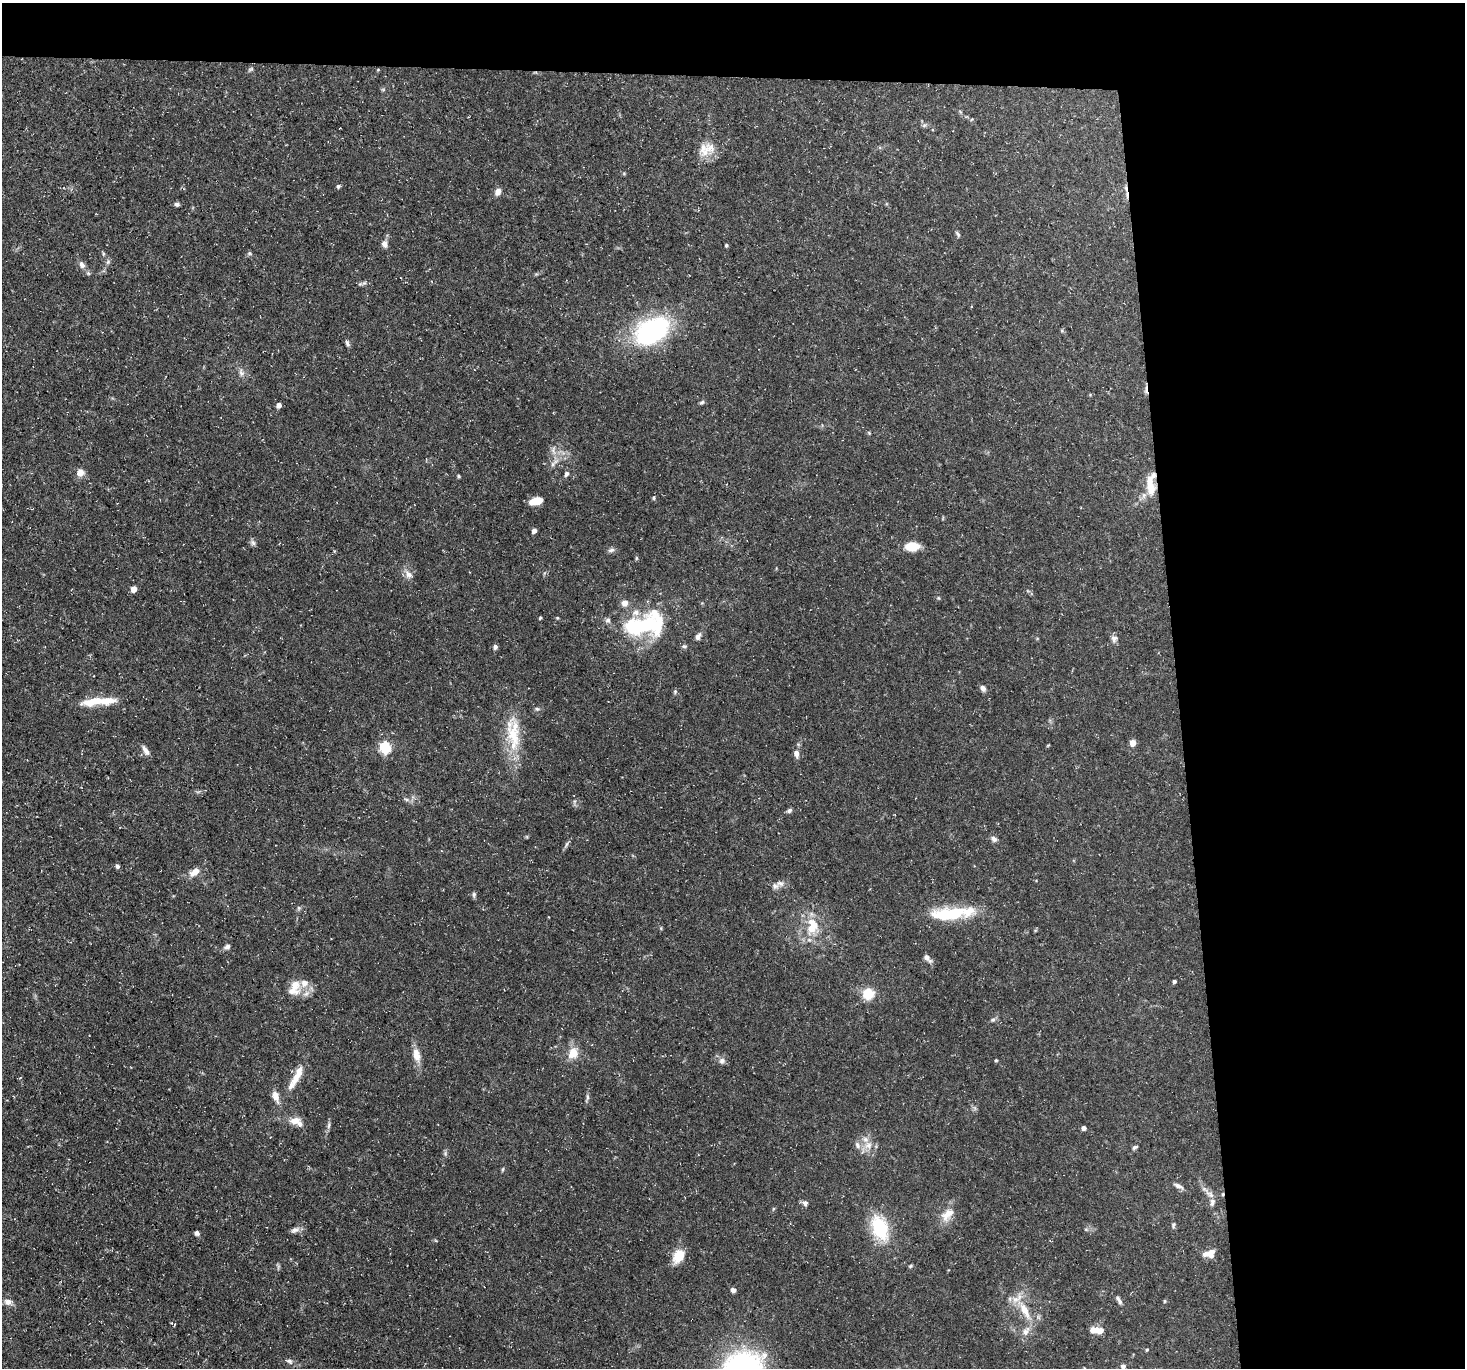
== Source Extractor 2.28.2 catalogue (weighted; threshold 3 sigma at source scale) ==
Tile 3 of 3 x 3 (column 3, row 1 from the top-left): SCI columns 2928-4390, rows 2853-4218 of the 4390 x 4363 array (HDU 1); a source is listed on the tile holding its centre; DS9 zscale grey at full resolution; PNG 1467 x 1370 px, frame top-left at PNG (2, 3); no overlay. Shown black and unused: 24% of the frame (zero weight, under 3 of 5 exposures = <1% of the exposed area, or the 3 px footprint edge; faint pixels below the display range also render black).
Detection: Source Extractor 2.28.2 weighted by HDU 2 'WHT'; one run over the whole footprint, this tile lists its part. Background 0.133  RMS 0.0051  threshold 0.0228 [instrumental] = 3 sigma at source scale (4.5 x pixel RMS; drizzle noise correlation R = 1.50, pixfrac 1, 0.05/0.05 arcsec/px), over >= 5 px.
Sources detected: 127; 1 inside a brighter object's white glare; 3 cosmic-ray / hot-pixel residue — not listed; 21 inside a brighter listed object's ellipse — not listed separately; the other 102 listed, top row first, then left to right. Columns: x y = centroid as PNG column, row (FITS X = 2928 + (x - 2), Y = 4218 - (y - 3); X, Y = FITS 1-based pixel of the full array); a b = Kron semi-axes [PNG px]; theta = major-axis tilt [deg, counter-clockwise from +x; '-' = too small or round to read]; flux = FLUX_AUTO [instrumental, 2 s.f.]
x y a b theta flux
251 69 8 4 27 0.88
383 89 6 4 0 0.65
924 125 7 4 2 0.91
705 152 22 9 65 6
338 186 5 4 - 1.1
498 191 8 6 63 3
177 204 7 5 -11 1.1
958 234 10 4 -55 0.91
385 244 10 8 -76 2.3
726 245 4 3 - 0.74
108 262 7 5 69 1.1
82 265 10 7 -63 2.3
364 283 7 4 44 0.96
652 331 43 28 31 64
347 343 9 5 -65 1.2
241 373 10 7 -79 2.1
702 402 6 5 - 0.94
279 405 5 5 - 2.3
869 433 5 4 - 0.51
553 450 13 5 -86 2.5
553 464 8 6 40 1.5
80 473 10 10 - 3.3
566 474 7 5 63 1.4
459 476 5 4 - 0.63
1150 484 29 12 79 12
654 498 5 4 - 0.61
536 501 12 6 12 8.2
534 531 5 4 - 2.9
253 543 8 6 -58 1.4
912 546 14 9 1 9
611 550 10 5 15 1.3
636 558 6 4 -72 0.54
409 574 13 8 -46 3.1
134 589 5 4 - 5.4
938 598 5 4 - 0.53
625 603 8 7 - 2.9
540 618 4 4 - 0.51
645 625 51 24 11 56
698 636 10 6 63 2
1114 638 9 9 - 2
684 646 6 5 - 0.88
495 647 6 5 - 1.3
983 688 8 6 -46 2
675 691 6 5 - 0.8
91 702 24 11 9 8.4
537 709 6 5 - 0.95
513 734 50 17 -80 21
1133 743 5 4 - 6.5
385 747 6 5 - 54
146 751 13 6 -55 2.4
796 753 9 6 -83 2.6
406 799 6 4 -19 0.91
789 810 7 5 34 1.1
994 839 8 7 - 1.7
566 844 9 4 68 1.1
117 866 6 5 - 1.2
195 872 12 7 41 4.6
780 883 11 7 -17 2.2
474 895 8 5 -88 0.97
299 908 6 5 - 0.82
945 916 33 14 -12 17
812 928 14 12 38 9.4
227 947 8 6 20 1.5
927 958 13 5 -47 2.1
1174 981 4 3 - 1.2
295 985 21 12 -77 7.3
868 994 6 5 - 35
993 1020 7 5 21 1
573 1053 13 10 54 7
416 1055 17 9 -76 5.8
996 1060 4 4 - 0.52
722 1061 8 8 - 1.9
296 1078 16 10 61 4.8
276 1096 13 7 -73 4.3
587 1097 10 4 -90 1.1
295 1121 15 9 9 4.5
329 1125 8 4 81 1.2
1084 1128 4 4 - 2.1
868 1145 12 11 - 5.1
1135 1147 8 4 29 1
445 1153 7 4 -73 0.87
502 1169 6 3 80 0.6
1178 1186 14 5 -24 1.9
1210 1194 15 6 -37 2.7
805 1203 8 7 - 1.6
947 1214 22 12 46 6.7
1173 1225 8 5 87 0.94
880 1228 34 20 -70 23
294 1230 12 7 18 2
197 1233 5 5 - 1.6
1211 1253 12 8 59 3.9
678 1256 17 12 62 8.6
733 1290 6 5 - 1.6
1165 1301 4 4 - 0.58
8 1302 10 7 -15 2.7
1120 1302 7 6 - 1.3
1024 1310 31 10 -61 11
1093 1330 9 8 - 3.5
1026 1331 14 9 55 4.2
1147 1350 4 3 - 0.57
290 1361 8 6 -40 1.3
1123 1366 5 5 - 1.7
Overlapping masked pixels (flux is a lower limit): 1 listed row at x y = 1150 484